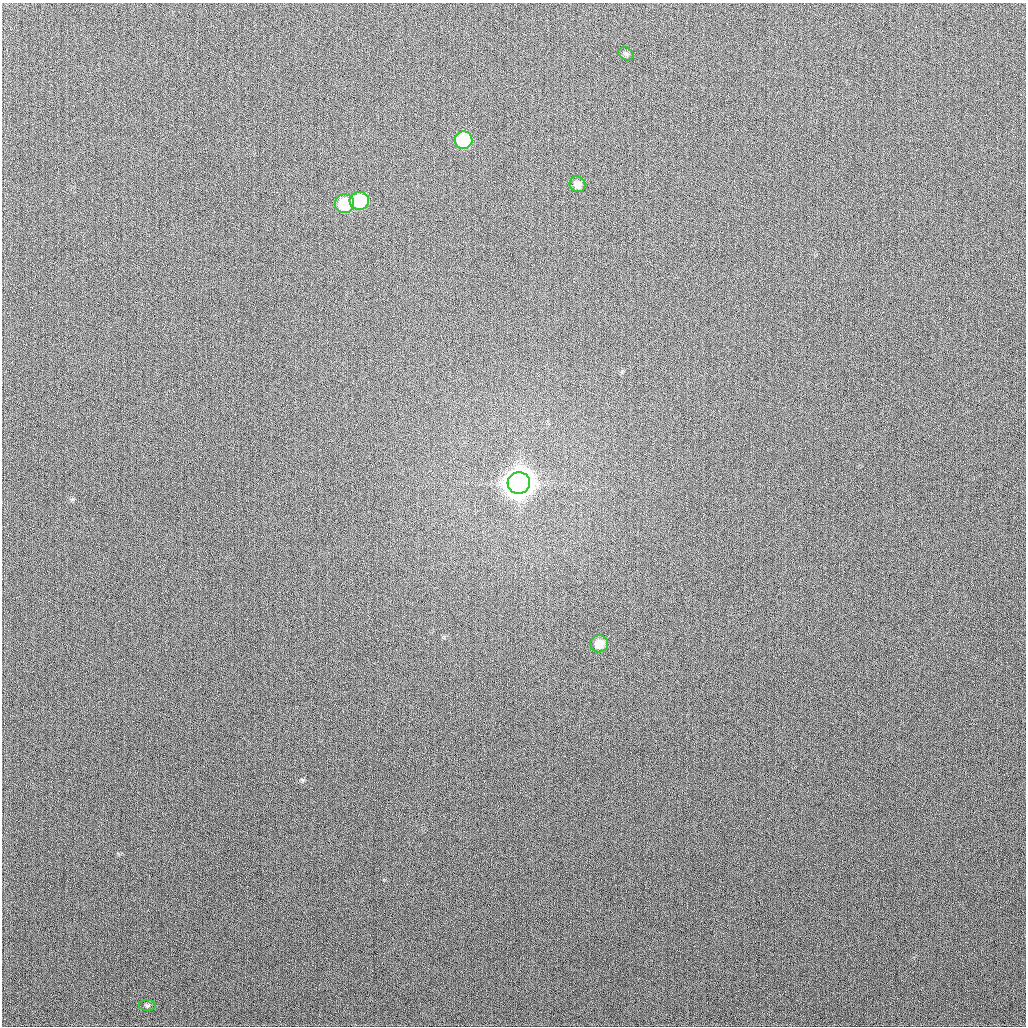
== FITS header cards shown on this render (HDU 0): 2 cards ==
NAXIS1  =                 1024
NAXIS2  =                 1024

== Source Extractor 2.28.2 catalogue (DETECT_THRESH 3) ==
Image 1024 x 1024 px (HDU 0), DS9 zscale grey, 1 PNG px = 1 image px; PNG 1028 x 1028 px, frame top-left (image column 1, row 1024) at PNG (2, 3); each listed source drawn as its Kron ellipse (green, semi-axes under 4 px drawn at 4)
Background 279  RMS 11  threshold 31.9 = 3 sigma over >= 5 px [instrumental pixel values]
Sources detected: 8; all 8 listed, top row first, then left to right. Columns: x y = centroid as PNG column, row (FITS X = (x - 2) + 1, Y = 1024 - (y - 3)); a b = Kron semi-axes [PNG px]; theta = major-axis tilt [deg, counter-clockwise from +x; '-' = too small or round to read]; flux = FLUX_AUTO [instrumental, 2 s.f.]
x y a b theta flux
626 54 8 6 -27 1.6e+03
463 140 9 9 - 5.5e+04
577 184 8 7 - 4.7e+03
359 201 9 9 - 3.8e+04
344 204 9 9 - 3.0e+04
519 483 11 11 - 1.7e+06
599 644 9 8 - 9.3e+03
147 1005 8 5 -1 1.4e+03